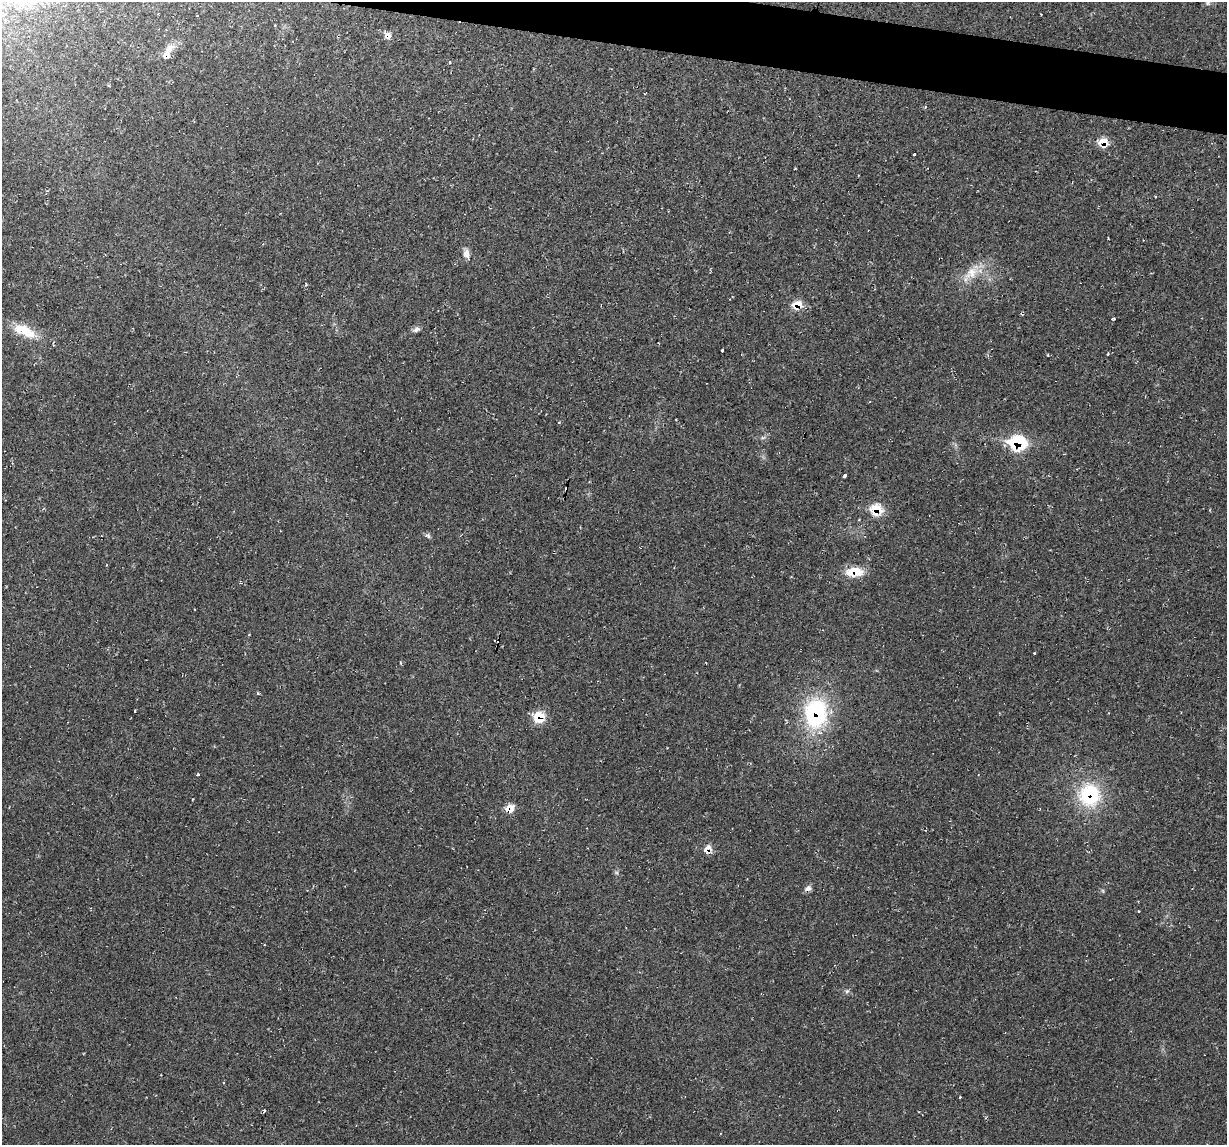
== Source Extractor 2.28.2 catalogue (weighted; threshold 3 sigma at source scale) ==
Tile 11 of 4 x 4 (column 3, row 3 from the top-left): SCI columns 2453-3677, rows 1261-2403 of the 4905 x 4926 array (HDU 1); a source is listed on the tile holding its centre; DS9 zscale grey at full resolution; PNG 1229 x 1147 px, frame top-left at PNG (2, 2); no overlay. Shown black and unused: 3% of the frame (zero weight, under 2 of 3 exposures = <1% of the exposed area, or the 3 px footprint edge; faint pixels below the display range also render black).
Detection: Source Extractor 2.28.2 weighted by HDU 2 'WHT'; one run over the whole footprint, this tile lists its part. Background 0.0197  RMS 0.006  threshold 0.0268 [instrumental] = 3 sigma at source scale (4.5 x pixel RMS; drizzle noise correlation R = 1.50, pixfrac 1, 0.05/0.05 arcsec/px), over >= 5 px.
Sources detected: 38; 7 cosmic-ray / hot-pixel residue — not listed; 1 inside a brighter listed object's ellipse — not listed separately; the other 30 listed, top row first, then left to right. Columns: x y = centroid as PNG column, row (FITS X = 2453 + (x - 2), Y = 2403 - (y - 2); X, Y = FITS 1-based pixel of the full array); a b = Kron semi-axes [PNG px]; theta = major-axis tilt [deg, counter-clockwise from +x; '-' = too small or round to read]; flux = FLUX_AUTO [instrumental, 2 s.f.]
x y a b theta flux
1208 2 11 5 72 1.7
388 35 9 9 - 3
166 55 15 10 73 4.8
1103 142 10 9 - 8.7
915 154 3 3 - 3.1
466 254 12 8 -85 3.3
972 272 14 11 12 7.3
798 304 11 9 4 8
1114 318 3 3 - 0.86
416 329 10 5 28 1.8
25 331 29 11 -25 14
722 351 3 3 - 3
1108 353 3 3 - 0.99
763 438 6 4 2 1
1018 442 13 10 -4 40
844 475 3 3 - 15
876 509 11 9 2 15
428 536 8 6 -23 1.3
854 572 20 10 1 12
1034 653 3 3 - 0.69
816 713 31 24 84 57
539 717 14 13 - 11
197 775 3 3 - 2.1
1089 795 26 24 87 37
509 808 10 8 16 6.2
708 849 11 9 47 4.5
808 888 8 7 - 2.1
847 991 6 5 - 1
224 1083 3 3 - 1.7
960 1097 3 3 - 0.8
Overlapping masked pixels (flux is a lower limit): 12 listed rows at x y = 388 35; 166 55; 1103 142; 798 304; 1018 442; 876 509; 854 572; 816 713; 539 717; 1089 795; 509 808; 708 849
Isophote crosses this tile's border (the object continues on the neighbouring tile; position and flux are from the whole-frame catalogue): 1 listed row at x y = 1208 2